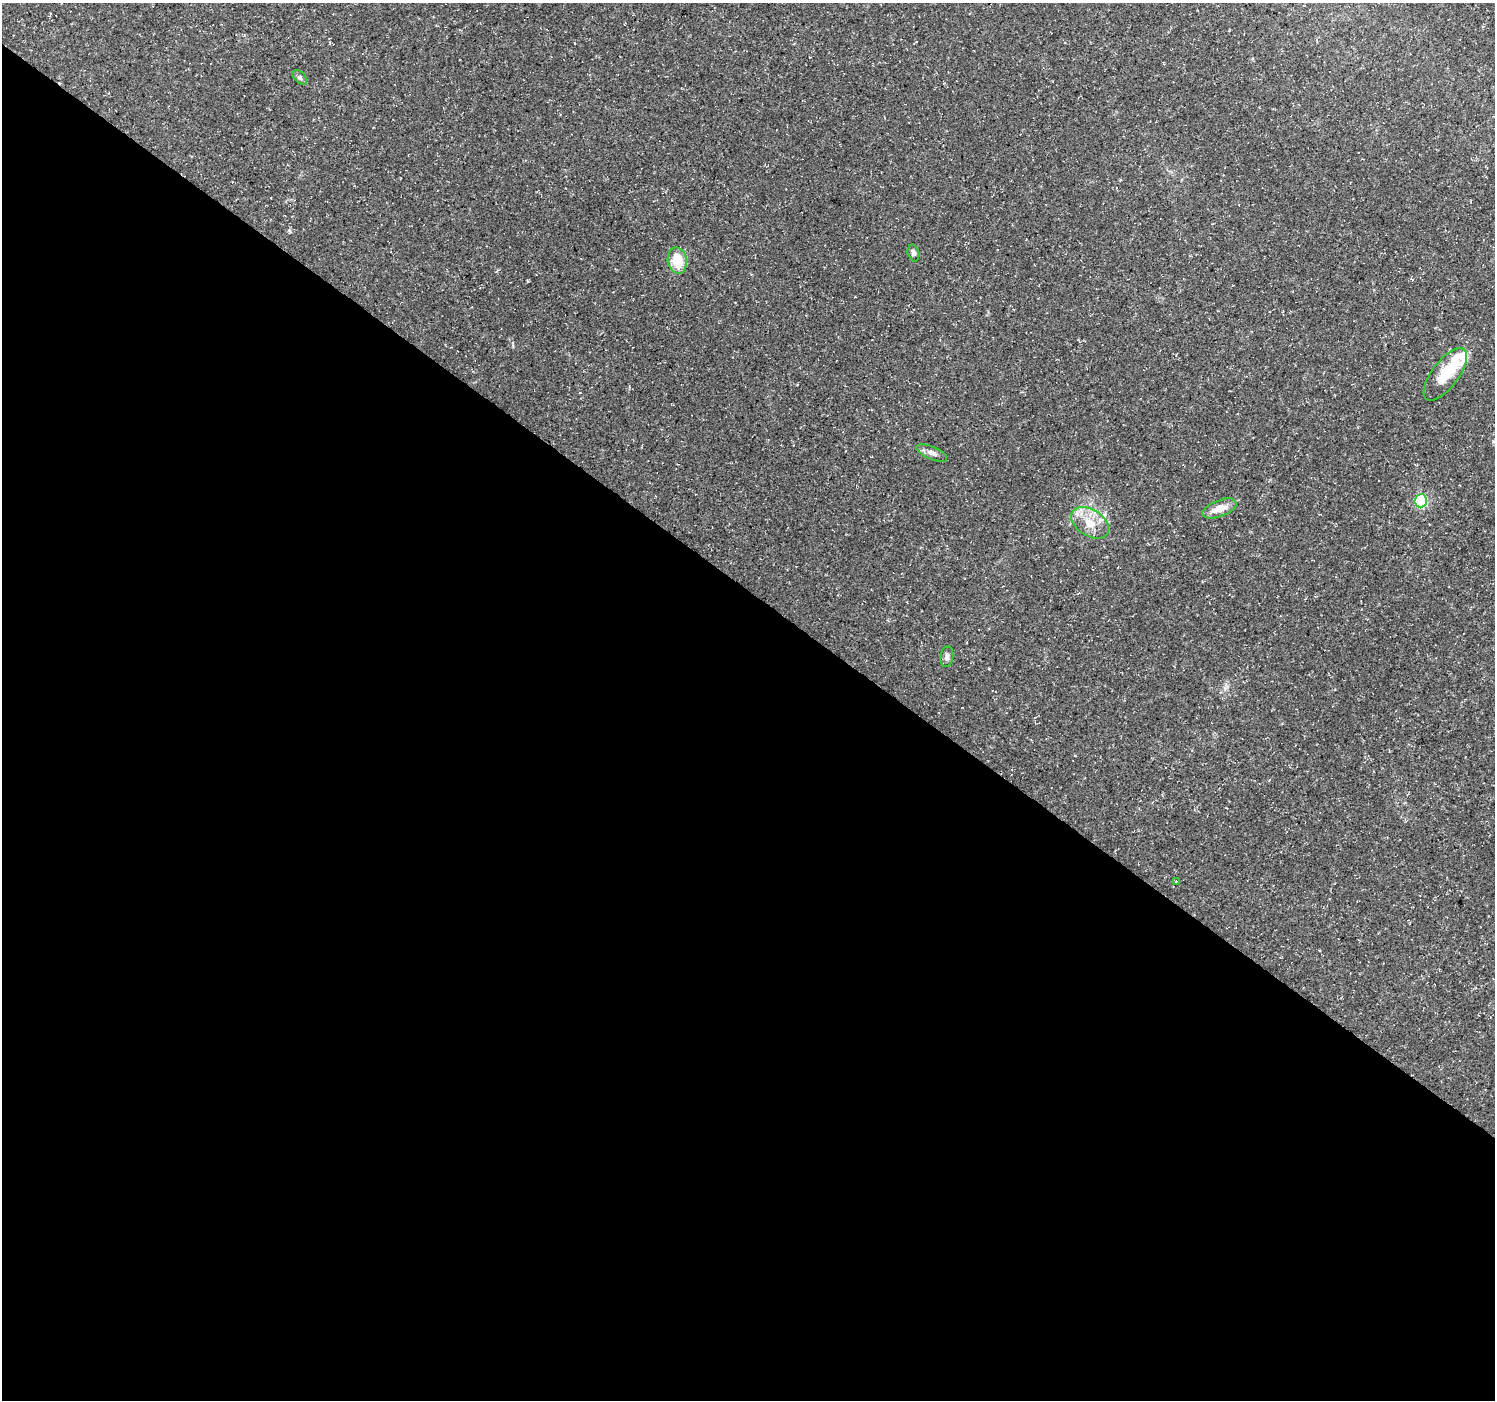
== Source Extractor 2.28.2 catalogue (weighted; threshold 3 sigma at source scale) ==
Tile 14 of 4 x 4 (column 2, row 4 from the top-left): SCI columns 1495-2987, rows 177-1574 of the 5980 x 6015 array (HDU 1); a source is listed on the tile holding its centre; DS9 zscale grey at full resolution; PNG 1497 x 1402 px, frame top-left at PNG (2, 3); each listed source drawn as its Kron ellipse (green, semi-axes under 4 px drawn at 4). Shown black and unused: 58% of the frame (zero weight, under 3 of 5 exposures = <1% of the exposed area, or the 3 px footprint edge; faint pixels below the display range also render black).
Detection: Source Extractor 2.28.2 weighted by HDU 2 'WHT'; one run over the whole footprint, this tile lists its part. Background 0.0541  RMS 0.0028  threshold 0.0125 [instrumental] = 3 sigma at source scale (4.5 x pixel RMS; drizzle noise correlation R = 1.50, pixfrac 1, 0.0396/0.0396 arcsec/px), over >= 5 px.
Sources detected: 12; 2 inside a brighter listed object's ellipse — not listed separately; the other 10 listed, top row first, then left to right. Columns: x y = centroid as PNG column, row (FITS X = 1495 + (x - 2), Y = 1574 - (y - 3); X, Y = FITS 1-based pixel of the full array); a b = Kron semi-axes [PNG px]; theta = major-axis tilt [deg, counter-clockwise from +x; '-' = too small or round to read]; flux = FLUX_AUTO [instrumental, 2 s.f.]
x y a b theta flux
300 77 9 5 -45 0.66
913 253 8 5 -75 0.83
677 261 13 9 -80 6.6
1445 374 31 13 53 7.8
932 453 16 6 -23 1.4
1421 501 6 6 - 33
1219 508 18 8 21 3.3
1090 523 21 13 -31 5.3
947 657 10 6 83 1
1176 881 4 3 - 0.22